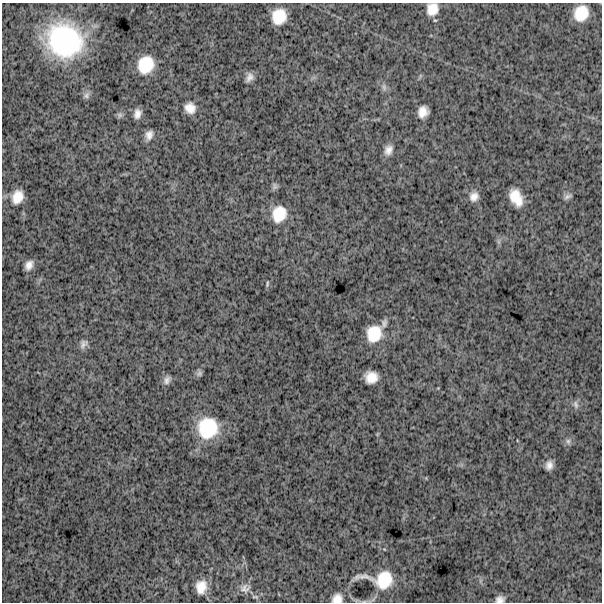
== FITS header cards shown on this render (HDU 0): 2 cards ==
NAXIS1  =                  600
NAXIS2  =                  600

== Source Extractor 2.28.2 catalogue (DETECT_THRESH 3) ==
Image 600 x 600 px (HDU 0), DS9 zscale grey, 1 PNG px = 1 image px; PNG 604 x 604 px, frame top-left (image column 1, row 600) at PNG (2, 3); no overlay
Background 1690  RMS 270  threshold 796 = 3 sigma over >= 5 px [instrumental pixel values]
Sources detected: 38; all 38 listed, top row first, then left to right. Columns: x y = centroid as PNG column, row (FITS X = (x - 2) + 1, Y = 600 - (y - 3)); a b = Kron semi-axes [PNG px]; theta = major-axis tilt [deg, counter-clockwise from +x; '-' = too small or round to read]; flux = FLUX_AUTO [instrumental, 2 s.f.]
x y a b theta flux
432 9 13 12 - 2.5e+05
581 13 14 12 65 3.8e+05
279 16 14 12 70 4.2e+05
64 40 34 30 -28 2.5e+06
146 65 16 13 63 5.1e+05
249 77 11 7 65 9.9e+04
384 87 11 6 -75 6.6e+04
86 95 10 7 50 6.2e+04
190 108 13 11 -42 1.8e+05
423 112 10 9 - 1.9e+05
137 114 9 6 77 1.1e+05
120 115 8 7 - 4.4e+04
149 135 10 7 69 1.1e+05
388 150 13 9 69 1.3e+05
275 186 10 6 79 4.6e+04
474 196 12 10 58 1.4e+05
567 196 11 6 25 5.4e+04
17 197 16 12 66 2.7e+05
516 197 16 10 -63 3.5e+05
279 214 17 14 70 4.2e+05
29 265 9 7 60 1.2e+05
267 284 8 3 80 2.6e+04
374 334 19 17 65 5.0e+05
83 344 13 8 56 8.8e+04
199 373 8 7 - 4.7e+04
371 377 11 10 - 2.6e+05
167 380 11 8 61 8.3e+04
576 404 11 7 -73 6.7e+04
208 428 24 23 - 9.0e+05
568 441 8 6 -76 5.5e+04
549 465 10 8 76 1.1e+05
364 577 25 6 -4 1.2e+05
384 580 20 18 52 5.5e+05
201 587 15 11 82 2.6e+05
245 588 14 11 10 1.1e+05
255 597 9 4 -5 3.0e+04
337 599 13 11 20 1.5e+05
500 599 10 7 10 9.4e+04
At the frame edge (FLAGS 8, measured only in part): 3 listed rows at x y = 432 9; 337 599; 500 599